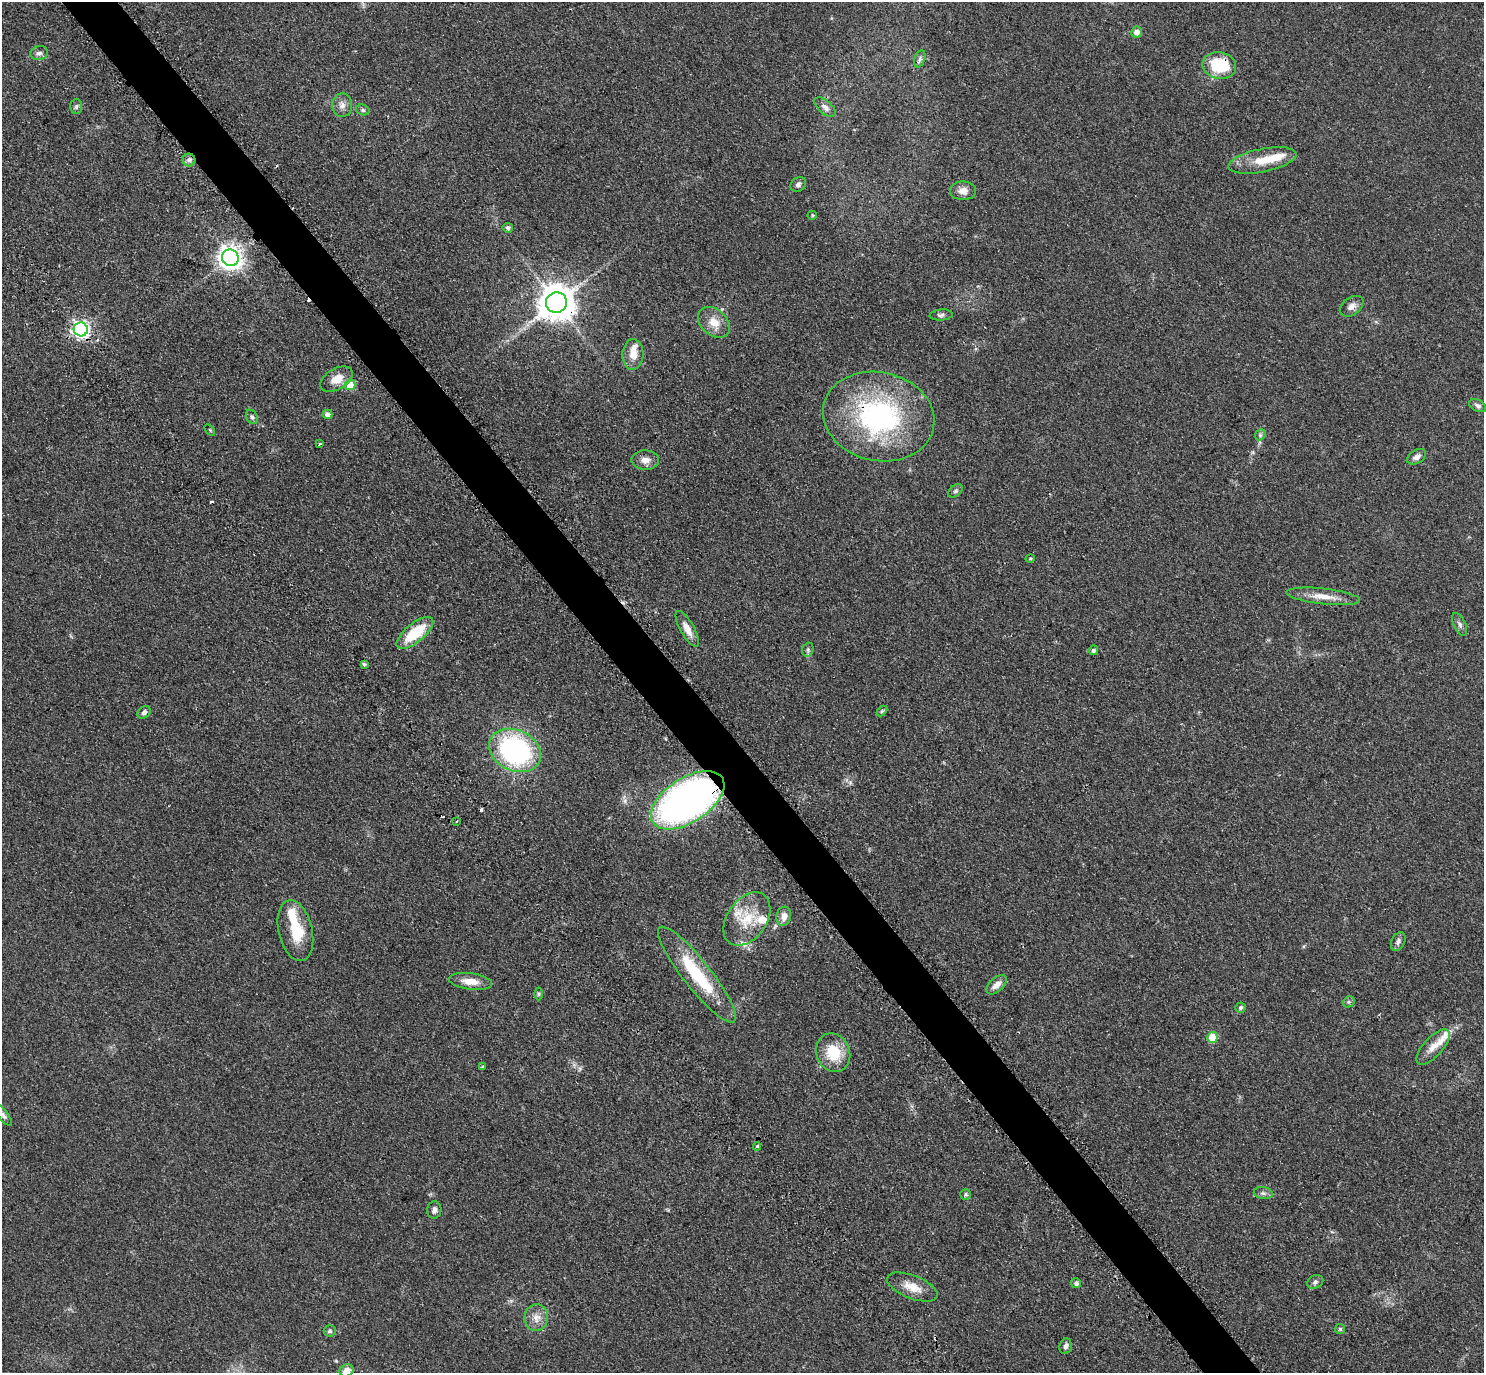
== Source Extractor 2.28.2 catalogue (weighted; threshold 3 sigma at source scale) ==
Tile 11 of 4 x 4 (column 3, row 3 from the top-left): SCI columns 3158-4639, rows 1834-3204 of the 6271 x 6268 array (HDU 1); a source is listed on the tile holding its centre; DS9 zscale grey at full resolution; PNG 1486 x 1375 px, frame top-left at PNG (2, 2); each listed source drawn as its Kron ellipse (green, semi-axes under 4 px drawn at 4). Shown black and unused: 4% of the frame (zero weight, under 2 of 3 exposures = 11% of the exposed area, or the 3 px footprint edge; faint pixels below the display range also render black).
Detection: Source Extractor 2.28.2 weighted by HDU 2 'WHT'; one run over the whole footprint, this tile lists its part. Background 0.0948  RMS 0.0088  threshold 0.0396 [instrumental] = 3 sigma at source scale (4.5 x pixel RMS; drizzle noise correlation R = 1.50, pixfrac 1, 0.05/0.05 arcsec/px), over >= 5 px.
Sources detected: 84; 1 inside a brighter object's white glare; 4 cosmic-ray / hot-pixel residue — neither listed nor drawn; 6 inside a brighter listed object's ellipse — not listed separately; the other 73 listed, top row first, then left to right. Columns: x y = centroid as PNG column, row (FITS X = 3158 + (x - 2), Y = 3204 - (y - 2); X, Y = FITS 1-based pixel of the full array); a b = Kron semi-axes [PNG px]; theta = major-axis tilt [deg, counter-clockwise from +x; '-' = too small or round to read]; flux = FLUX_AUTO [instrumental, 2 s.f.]
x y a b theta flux
1137 32 5 5 - 5.8
39 53 9 7 11 3.3
920 59 9 5 70 2.2
1219 65 17 13 -11 38
342 105 12 10 -88 5.4
76 106 7 6 - 2.1
825 107 13 6 -40 4
363 110 7 5 -16 1.7
189 160 6 6 - 2.6
1262 160 34 11 11 21
798 184 8 6 42 2.7
963 191 13 9 1 6.6
812 215 5 4 - 1.1
508 228 5 5 - 2.6
230 258 8 8 - 670
556 302 10 10 - 2000
1352 306 13 8 37 4.9
941 315 11 5 5 2.4
714 322 18 13 -43 12
81 329 7 7 - 300
633 354 15 10 87 10
337 379 17 10 29 11
350 385 5 5 - 23
1478 406 9 5 -28 2.5
327 414 5 4 - 5.3
252 417 7 5 -62 1.9
879 417 56 44 -12 160
210 430 6 3 -54 0.88
1260 435 6 4 47 1.6
320 444 3 3 - 0.91
1417 457 10 6 31 4
645 460 14 9 -1 6.4
955 491 8 5 41 2
1030 559 5 3 - 0.85
1323 596 37 8 -6 12
1460 624 12 6 -66 2.8
687 629 20 7 -61 8.3
415 633 22 9 39 34
808 650 7 5 71 1.8
1093 650 5 4 - 2.2
364 665 3 3 - 2.9
882 711 6 3 45 1.1
144 712 7 5 43 2.5
515 750 27 20 -25 160
688 800 41 22 33 410
457 821 3 2 - 0.84
784 916 9 7 81 7.2
747 919 29 19 55 28
295 931 31 17 -77 29
1398 941 10 6 65 2.9
697 975 60 14 -52 55
470 981 22 8 -7 11
996 985 12 6 42 6.2
538 994 6 4 -90 1.2
1349 1002 6 5 - 1.5
1240 1008 5 5 - 2.1
1212 1037 5 5 - 20
1433 1047 22 9 47 9.3
833 1053 19 16 -70 26
482 1066 4 3 - 1
3 1115 13 5 -52 2.7
757 1146 4 4 - 1.6
1263 1193 9 6 -10 2.7
966 1194 5 5 - 1.4
434 1210 9 7 78 3.5
1315 1282 8 6 26 2.3
1076 1283 5 5 - 2.3
912 1287 27 11 -22 13
536 1318 13 12 - 7.9
1340 1329 5 5 - 1.3
330 1331 6 5 - 1.7
1066 1346 8 6 74 3.1
347 1370 7 6 - 6.9
Overlapping masked pixels (flux is a lower limit): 6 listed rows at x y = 1219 65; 189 160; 556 302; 81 329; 879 417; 688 800
Isophote crosses this tile's border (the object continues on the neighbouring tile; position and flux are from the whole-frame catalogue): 2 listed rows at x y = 3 1115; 347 1370